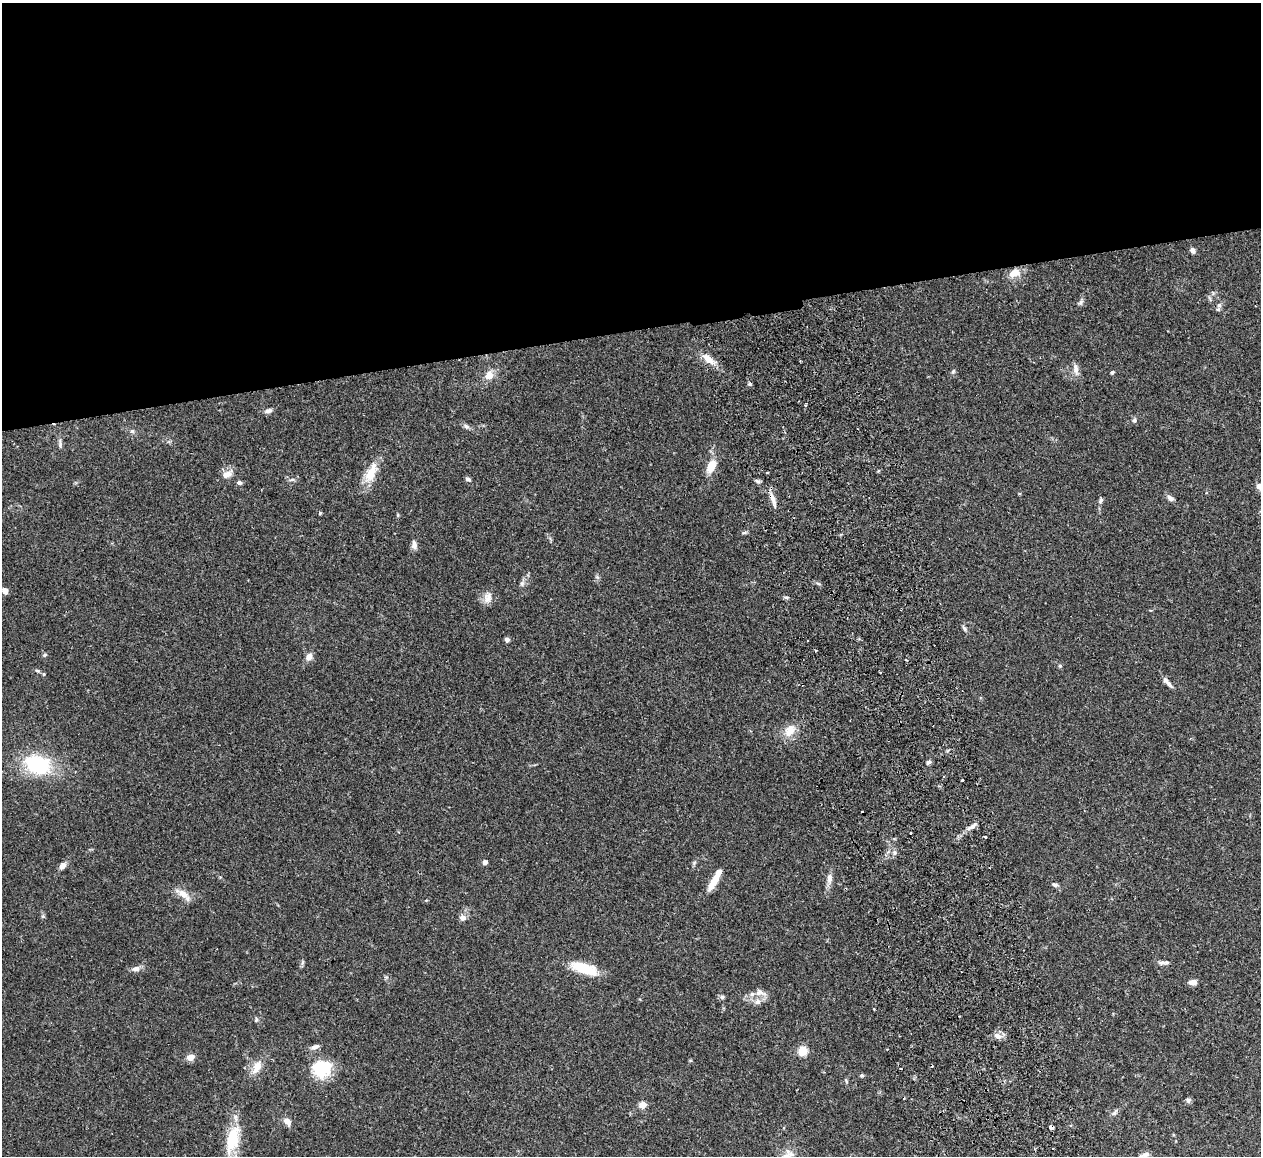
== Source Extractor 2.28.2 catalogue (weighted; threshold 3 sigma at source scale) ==
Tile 2 of 4 x 4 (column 2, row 1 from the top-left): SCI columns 1316-2574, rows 3619-4772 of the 5149 x 5047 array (HDU 1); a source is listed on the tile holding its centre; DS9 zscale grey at full resolution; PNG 1263 x 1158 px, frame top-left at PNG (2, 3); no overlay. Shown black and unused: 28% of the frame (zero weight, under 2 of 3 exposures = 3% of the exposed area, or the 3 px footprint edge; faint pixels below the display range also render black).
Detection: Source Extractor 2.28.2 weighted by HDU 2 'WHT'; one run over the whole footprint, this tile lists its part. Background 0.0823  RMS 0.0059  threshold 0.0264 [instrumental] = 3 sigma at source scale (4.5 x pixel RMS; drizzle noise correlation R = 1.50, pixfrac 1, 0.05/0.05 arcsec/px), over >= 5 px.
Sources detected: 92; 1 inside a brighter object's white glare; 5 cosmic-ray / hot-pixel residue — not listed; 3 inside a brighter listed object's ellipse — not listed separately; the other 83 listed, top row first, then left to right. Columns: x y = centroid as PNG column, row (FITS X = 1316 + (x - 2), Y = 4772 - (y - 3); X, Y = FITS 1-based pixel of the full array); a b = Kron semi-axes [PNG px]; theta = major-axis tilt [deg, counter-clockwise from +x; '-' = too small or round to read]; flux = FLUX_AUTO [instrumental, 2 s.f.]
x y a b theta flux
1193 250 7 6 - 1.9
1014 273 16 10 21 6.2
1081 302 8 6 59 1.4
1219 305 7 6 - 1.4
708 359 17 8 -41 6.5
1076 369 18 7 -80 3.4
953 371 7 4 63 1
1112 372 5 4 - 0.87
489 375 11 10 - 5.4
749 384 5 5 - 0.93
805 405 3 3 - 0.81
268 411 10 6 15 1.9
1134 420 8 5 63 1.2
466 426 9 6 -29 1.6
132 431 6 6 - 1.1
60 444 14 5 90 1.6
711 466 14 8 63 9.9
371 473 29 12 66 11
227 474 17 9 28 4.5
468 479 7 5 -33 1.5
239 483 6 5 - 1.4
1259 486 6 6 - 2.8
772 497 15 7 -66 4.1
1170 498 9 6 -28 2
1100 500 10 5 71 1.4
320 513 4 4 - 0.59
398 515 6 3 90 0.58
745 532 7 3 19 0.86
414 545 11 7 -87 2.6
597 577 5 5 - 1
522 583 7 6 - 1.5
5 591 7 6 - 2.4
786 597 6 4 -18 0.9
488 598 16 10 68 4.5
964 628 9 5 -53 1.3
507 640 5 5 - 1.6
816 650 3 2 - 0.74
45 655 6 4 23 0.86
309 657 10 8 59 3
1060 666 5 4 - 0.78
37 670 6 4 -20 0.82
44 674 5 3 - 0.52
1167 682 17 5 -48 2.6
790 730 19 13 58 7.7
928 762 7 5 46 1.2
35 765 37 27 9 34
962 780 3 2 - 3.2
972 826 17 6 36 3.1
911 833 3 2 - 0.92
985 837 3 3 - 2.1
485 862 5 5 - 1.9
694 863 6 4 47 0.9
62 866 9 6 47 3.1
829 878 16 7 87 3.5
714 881 23 7 59 8.3
1055 885 9 5 -20 1.5
183 894 20 8 -31 6.3
43 916 5 5 - 0.83
462 918 8 7 - 2.9
1162 962 11 6 -2 2.1
302 963 7 4 71 0.99
584 968 31 11 -18 17
136 969 11 7 5 2.5
1193 982 9 6 -1 3.1
760 993 19 9 -10 4.5
722 997 6 5 - 1.2
758 1002 9 8 - 2.8
874 1009 2 2 - 0.53
256 1019 7 4 -90 0.83
998 1036 12 8 -23 3.3
802 1051 11 10 - 6.7
190 1057 8 7 - 4.3
257 1067 21 10 60 6.9
322 1069 25 23 13 19
862 1075 6 5 - 0.87
846 1081 6 4 -57 0.71
1188 1100 7 7 - 1.3
643 1105 5 4 - 10
1114 1113 9 5 53 1.4
287 1121 12 8 -54 3.1
1051 1127 4 3 - 11
232 1139 40 16 75 19
1145 1155 13 7 24 2.8
Overlapping masked pixels (flux is a lower limit): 2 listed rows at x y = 772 497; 1051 1127
Isophote crosses this tile's border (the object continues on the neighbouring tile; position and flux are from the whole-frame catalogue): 2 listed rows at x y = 1259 486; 1145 1155